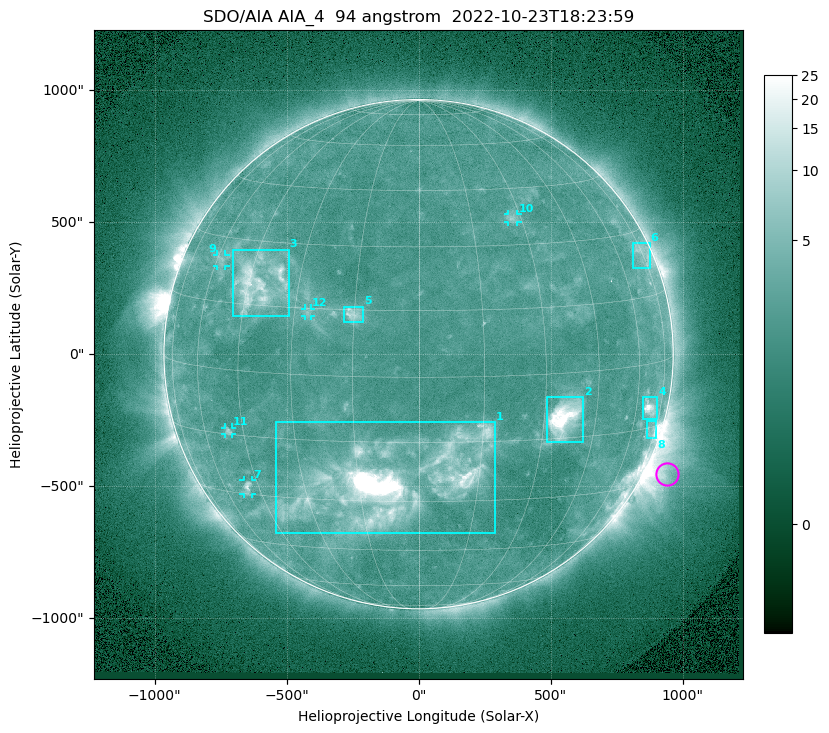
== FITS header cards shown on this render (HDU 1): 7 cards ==
TELESCOP= 'SDO/AIA '           / For AIA: SDO/AIA
INSTRUME= 'AIA_4   '           / For AIA: AIA_ATA1, AIA_ATA2, AIA_ATA3 or AIA_AT
WAVELNTH=                   94 / [angstrom] Wavelength
WAVEUNIT= 'angstrom'           / Wavelength unit: angstrom
DATE-OBS= '2022-10-23T18:23:59.114' / [ISO] Date when observation started; ISO 8
CTYPE1  = 'HPLN-TAN'           / CTYPE1: HPLN
CTYPE2  = 'HPLT-TAN'           / CTYPE2: HPLT

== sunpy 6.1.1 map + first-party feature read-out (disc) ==
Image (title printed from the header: SDO/AIA AIA_4  94 angstrom  2022-10-23T18:23:59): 1024 x 1024 px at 2.4 arcsec/px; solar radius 965 arcsec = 402 px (full disc in frame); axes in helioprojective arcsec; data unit not stated in the header (colour bar unlabelled)
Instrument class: DISC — disc imager (sunpy class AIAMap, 94 A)
Bright regions (active regions / flare kernels): reference = the median radial profile (limb darkening/brightening removed); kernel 9 px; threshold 5 sigma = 2.84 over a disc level ~2.29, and >= 1.15x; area >= 12 px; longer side >= 10 px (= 24 arcsec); searched inside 0.97 R_sun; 12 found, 12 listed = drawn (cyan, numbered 1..; 5 of them under ~33 arcsec drawn as corner ticks so the feature stays visible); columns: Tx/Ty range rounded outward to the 5 arcsec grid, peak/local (2 s.f.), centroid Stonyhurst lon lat
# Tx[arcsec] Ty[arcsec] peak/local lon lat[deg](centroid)
1 -540..290 -680..-255 126 -7 -25
2 485..625 -330..-160 17 +36 -10
3 -705..-490 145..395 6.6 -42 +20
4 850..905 -250..-160 8.7 +67 -10
5 -280..-210 120..180 4.4 -15 +14
6 810..875 325..420 2.9 +74 +25
7 -665..-630 -530..-475 4.7 -49 -28
8 865..900 -320..-250 4.1 +71 -16
9 -765..-730 330..380 2.8 -58 +25
10 335..375 500..530 2.8 +27 +37
11 -735..-705 -305..-275 3.1 -50 -14
12 -430..-405 145..175 2.6 -26 +14
Off-limb structures (1.02-1.3 R_sun): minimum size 162 px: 5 found; the strongest spans PA ~225..265 deg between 1.02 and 1.3 R_sun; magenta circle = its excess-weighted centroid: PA ~245 deg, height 1.08 R_sun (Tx ~940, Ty ~-455 arcsec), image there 4.8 x the reference